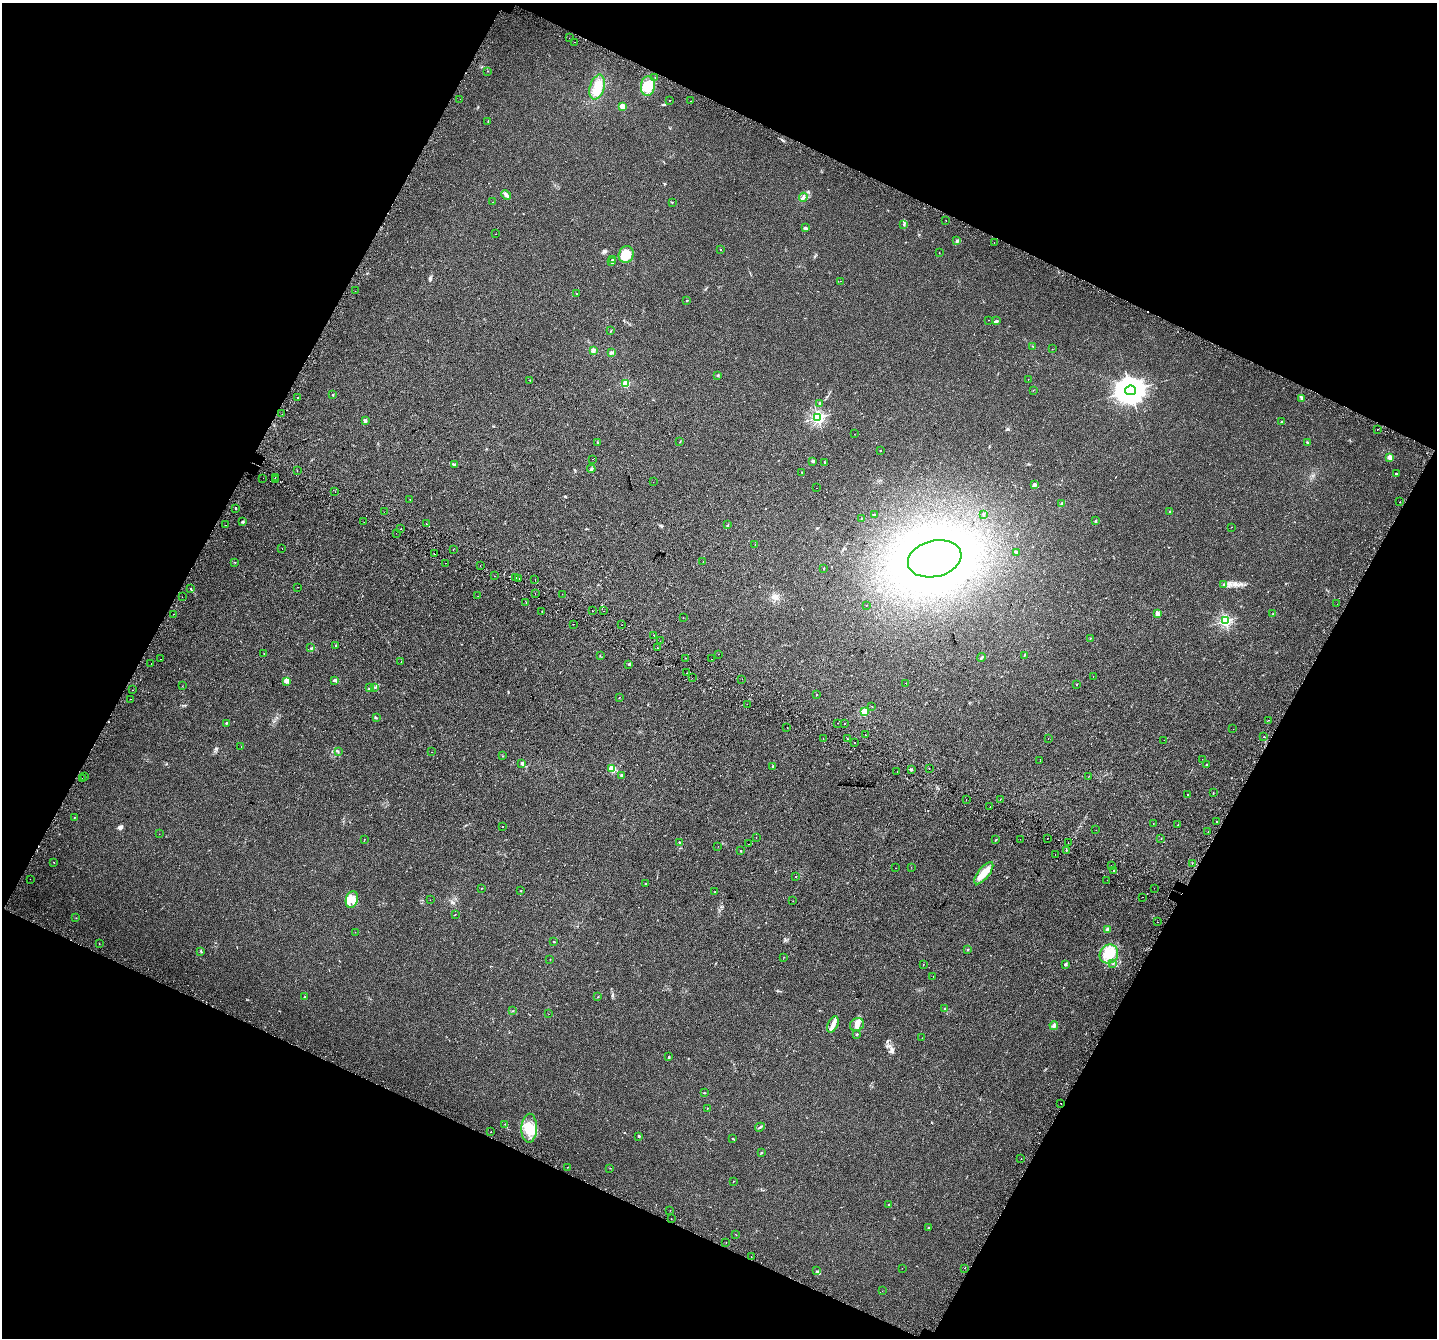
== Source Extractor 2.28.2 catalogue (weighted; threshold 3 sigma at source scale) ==
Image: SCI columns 66-5803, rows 343-5684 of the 5860 x 5963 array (HDU 1 of 3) = the unmasked area's bounding box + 8 px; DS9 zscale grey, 4 x 4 block average (1 PNG px = mean of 4 x 4 image px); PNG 1439 x 1340 px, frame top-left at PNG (2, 3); each listed source drawn as its Kron ellipse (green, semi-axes under 4 px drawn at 4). Shown black and unused: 45% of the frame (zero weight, under 2 of 3 exposures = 4% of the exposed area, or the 3 px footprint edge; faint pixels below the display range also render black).
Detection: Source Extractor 2.28.2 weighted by HDU 2 'WHT'. Background 0.0214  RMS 0.0051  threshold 0.0227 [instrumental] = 3 sigma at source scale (4.5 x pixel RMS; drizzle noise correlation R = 1.50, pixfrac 1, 0.0396/0.0396 arcsec/px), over >= 5 px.
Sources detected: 338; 1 inside a brighter object's white glare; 32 cosmic-ray / hot-pixel residue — neither listed nor drawn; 3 coinciding with a brighter row at this scale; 13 inside a brighter listed object's ellipse — not listed separately; the other 289 listed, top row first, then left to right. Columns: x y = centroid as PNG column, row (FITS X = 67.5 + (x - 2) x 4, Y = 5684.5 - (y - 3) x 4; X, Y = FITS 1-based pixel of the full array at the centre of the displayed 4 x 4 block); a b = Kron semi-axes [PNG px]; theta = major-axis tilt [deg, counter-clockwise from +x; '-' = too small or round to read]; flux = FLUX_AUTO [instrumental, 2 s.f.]
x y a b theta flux
569 38 2 2 - 2
574 42 2 2 - 3.3
487 71 2 2 - 0.65
655 78 2 2 - 0.6
648 86 10 7 84 31
597 87 13 7 74 37
460 99 2 2 - 0.41
669 100 2 2 - 1.2
691 101 2 2 - 3.3
622 106 2 2 - 78
488 121 2 2 - 1.3
506 195 5 2 - 12
803 197 4 2 - 4.3
493 202 2 2 - 5.9
672 202 2 2 - 1.5
946 220 2 2 - 1.1
903 225 2 2 - 0.88
805 228 4 2 - 4.5
495 234 2 2 - 0.89
957 241 3 2 - 4.7
994 242 2 2 - 0.54
721 249 2 2 - 0.66
939 253 2 2 - 0.66
626 254 9 7 70 55
612 260 3 2 - 2.2
611 262 4 2 - 2.6
840 281 2 2 - 1.9
355 291 2 2 - 1
577 294 2 2 - 1.4
687 301 3 2 - 0.96
989 320 2 2 - 2.7
997 321 4 2 - 3.9
611 331 2 2 - 1.5
1033 346 3 2 - 1.4
1052 349 2 2 - 1.3
593 350 3 3 - 5.3
611 353 3 3 - 3.6
717 376 2 2 - 1.2
1028 379 2 2 - 1.3
530 380 2 2 - 0.82
626 383 2 2 - 130
1033 390 2 2 - 0.67
1131 390 5 5 - 5000
333 395 2 2 - 6.2
297 398 2 2 - 4.7
1302 399 2 2 - 2.6
820 403 3 2 - 2.8
282 414 2 2 - 3.8
818 417 2 2 - 550
365 421 4 3 - 4.6
1281 422 2 2 - 2.7
1377 429 2 2 - 1.7
854 434 2 2 - 0.42
598 442 2 2 - 1.2
680 442 2 2 - 0.72
1307 442 2 2 - 3.1
880 450 2 2 - 2.4
1390 457 2 2 - 64
592 459 2 2 - 1.5
813 461 3 2 - 4.4
825 463 2 2 - 1.4
455 465 2 2 - 6.3
591 469 4 3 - 4.8
297 470 2 2 - 1.6
802 473 2 2 - 1.1
1396 474 2 2 - 3.3
275 477 2 2 - 1.4
263 478 2 2 - 1.5
276 480 2 2 - 0.86
653 482 2 2 - 1.3
1034 485 2 2 - 18
816 488 2 2 - 2.6
335 492 2 2 - 0.68
410 499 2 2 - 0.55
1400 502 2 2 - 0.81
1062 504 3 2 - 3.7
235 508 2 2 - 1.8
1170 511 2 2 - 1.6
384 512 2 2 - 1
984 514 3 2 - 2.5
874 515 3 2 - 1.4
861 518 2 2 - 0.62
243 521 3 2 - 2.2
1096 521 3 2 - 3.8
364 522 2 2 - 3
426 524 2 2 - 6.1
226 525 2 2 - 1.5
728 525 3 2 - 1.3
1231 527 2 2 - 0.76
401 529 2 2 - 6.5
396 533 2 2 - 0.47
755 544 2 2 - 8.3
282 549 2 2 - 0.69
453 550 2 2 - 1.7
1017 552 2 2 - 2.5
434 554 2 2 - 2.2
935 559 27 18 14 2200
703 561 2 2 - 0.42
235 562 3 2 - 1.2
445 563 2 2 - 2
480 565 2 2 - 2.3
824 569 2 2 - 1.2
495 576 2 2 - 3.3
516 578 2 2 - 17
519 578 2 2 - 1.2
535 580 2 2 - 2.2
1223 584 2 2 - 1.9
298 587 2 2 - 1.2
191 588 2 2 - 0.96
535 594 2 2 - 3.6
562 594 2 2 - 1.8
478 596 2 2 - 0.46
182 597 2 2 - 0.79
526 602 2 2 - 5
1337 604 2 2 - 4.5
866 605 2 2 - 1.3
542 611 2 2 - 1.3
593 611 2 2 - 1
603 611 2 2 - 2
173 614 2 2 - 1.2
1157 614 3 2 - 12
1273 614 2 2 - 2.7
683 617 2 2 - 1.7
1225 621 2 2 - 460
574 624 2 2 - 4.3
622 625 2 2 - 42
654 635 2 2 - 4.6
1090 638 2 2 - 0.8
660 641 2 2 - 1.5
336 646 2 2 - 8.3
311 648 2 2 - 0.76
657 648 2 2 - 13
264 654 2 2 - 0.61
718 654 2 2 - 1.6
1024 655 3 2 - 1.3
600 656 2 2 - 0.77
981 657 4 2 - 3.4
686 658 2 2 - 0.58
160 659 2 2 - 0.77
711 659 2 2 - 2.6
401 662 2 2 - 0.62
151 664 2 2 - 2.1
629 664 3 2 - 2.1
687 673 2 2 - 1.3
1093 677 2 2 - 2
692 678 2 2 - 0.73
742 679 2 2 - 0.94
334 680 3 3 - 3.9
287 682 4 3 - 4.8
906 683 2 2 - 0.6
1076 684 2 2 - 0.97
182 686 2 2 - 2.8
370 687 3 2 - 2.3
375 687 2 2 - 0.9
133 690 2 2 - 1.8
817 695 2 2 - 1.1
619 697 2 2 - 0.54
131 699 2 2 - 3.4
747 704 2 2 - 1.3
871 706 2 2 - 1.9
864 712 2 2 - 140
376 718 2 2 - 1.2
1269 720 2 2 - 1.6
226 723 3 2 - 2.4
837 723 2 2 - 1
845 724 2 2 - 2
787 728 2 2 - 2.7
1233 729 2 2 - 0.57
865 734 2 2 - 0.75
1264 737 2 2 - 1.6
847 738 2 2 - 0.51
823 739 2 2 - 5.5
1048 739 2 2 - 0.37
1164 740 2 2 - 2.4
854 743 2 2 - 5.5
241 746 2 2 - 0.38
338 751 2 2 - 0.95
432 752 2 2 - 1.2
503 756 2 2 - 0.85
1202 759 2 2 - 0.89
1040 761 2 2 - 0.51
522 764 4 3 - 3.6
1206 765 2 2 - 5
773 766 2 2 - 1.5
929 768 2 2 - 4.4
612 769 3 2 - 4
911 770 2 2 - 1.8
897 771 2 2 - 1.2
622 775 3 2 - 3.1
84 776 2 2 - 0.6
1089 776 2 2 - 0.73
82 778 2 2 - 2
1213 793 2 2 - 0.96
1188 794 2 2 - 2.8
966 800 2 2 - 0.74
1000 800 2 2 - 2.4
990 807 2 2 - 5.4
74 817 2 2 - 1.1
1217 822 2 2 - 2.9
1153 823 2 2 - 1.3
1178 825 2 2 - 0.49
502 827 2 2 - 3.2
1096 830 2 2 - 0.54
1208 831 2 2 - 8.3
159 834 2 2 - 0.45
756 838 2 2 - 1
1048 838 2 2 - 2.6
364 839 2 2 - 0.59
1020 839 2 2 - 0.58
1161 839 2 2 - 0.69
996 840 3 2 - 1.4
680 843 2 2 - 1.2
1068 843 2 2 - 2.4
748 844 2 2 - 0.66
718 846 2 2 - 0.66
1066 850 3 2 - 1.6
741 851 2 2 - 2.2
1055 854 2 2 - 4.6
54 862 2 2 - 0.93
1192 863 2 2 - 1.8
1111 865 2 2 - 4.9
911 867 2 2 - 0.54
896 868 2 2 - 0.55
1114 870 2 2 - 7
984 873 13 5 51 32
795 876 2 2 - 1.4
30 879 2 2 - 0.66
1107 880 2 2 - 1.1
645 884 2 2 - 2.5
481 888 2 2 - 1.2
1154 888 2 2 - 0.87
521 891 2 2 - 0.69
715 892 2 2 - 3.7
1142 897 2 2 - 0.93
352 900 8 6 75 22
430 900 2 2 - 2
793 901 2 2 - 0.81
455 914 2 2 - 0.68
76 918 2 2 - 0.83
1157 922 2 2 - 6.4
1108 930 2 2 - 44
355 932 2 2 - 0.74
553 942 2 2 - 1.1
99 943 2 2 - 1.8
968 950 2 2 - 2.3
201 951 2 2 - 1.2
1109 954 10 9 - 40
784 957 2 2 - 0.73
550 959 2 2 - 0.69
923 964 2 2 - 0.85
1113 964 2 2 - 0.94
1066 965 2 2 - 1.8
933 976 2 2 - 0.86
305 997 2 2 - 1.6
598 997 2 2 - 0.69
945 1009 3 2 - 2.2
512 1011 2 2 - 0.65
549 1014 2 2 - 0.44
833 1024 9 5 65 17
857 1025 7 6 - 17
1054 1025 4 3 - 5.2
857 1034 2 2 - 2.2
922 1038 2 2 - 0.68
668 1056 2 2 - 0.79
704 1093 3 2 - 1.6
1061 1103 2 2 - 4.2
707 1108 2 2 - 0.81
505 1124 2 2 - 0.81
760 1127 5 2 - 3.5
529 1128 14 7 87 44
491 1132 2 2 - 1.8
639 1136 2 2 - 6
732 1139 2 2 - 1.3
761 1153 2 2 - 1.6
1021 1158 2 2 - 3
568 1167 2 2 - 0.64
610 1168 2 2 - 0.68
733 1181 2 2 - 0.93
889 1205 2 2 - 2.9
670 1210 2 2 - 0.83
671 1219 2 2 - 2.4
928 1228 2 2 - 1.2
736 1235 2 2 - 0.75
726 1242 2 2 - 5.1
751 1257 2 2 - 1.6
902 1268 2 2 - 0.4
965 1268 2 2 - 1.6
817 1271 2 2 - 1.7
882 1291 2 2 - 0.47
Diffuse or blended objects may show on this block-average render without a row.